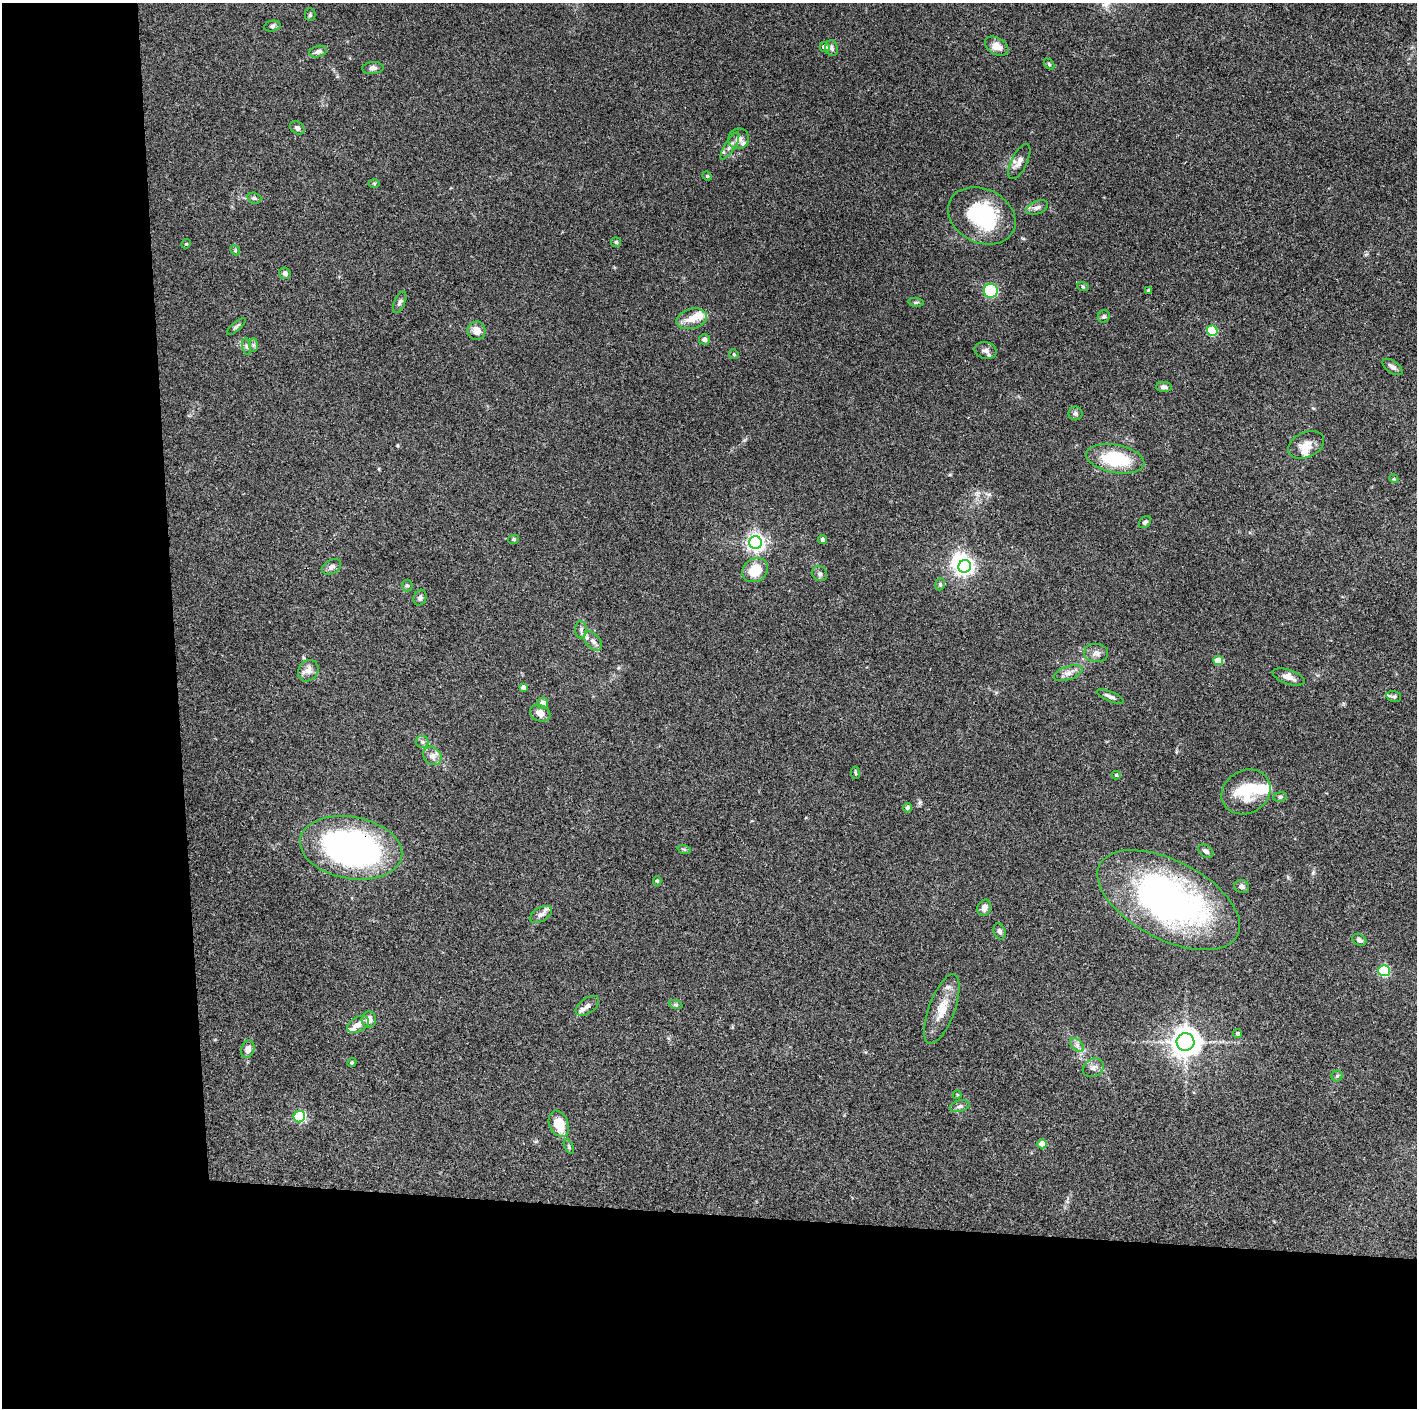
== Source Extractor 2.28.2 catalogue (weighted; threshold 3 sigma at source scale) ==
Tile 7 of 3 x 3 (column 1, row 3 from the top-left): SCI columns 1-1415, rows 2-1407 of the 4244 x 4223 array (HDU 1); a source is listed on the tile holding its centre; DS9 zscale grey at full resolution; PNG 1419 x 1410 px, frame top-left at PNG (2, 3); each listed source drawn as its Kron ellipse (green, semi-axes under 4 px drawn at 4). Shown black and unused: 24% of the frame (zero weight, under 3 of 4 exposures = <1% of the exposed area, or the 3 px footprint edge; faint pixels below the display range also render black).
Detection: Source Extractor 2.28.2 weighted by HDU 2 'WHT'; one run over the whole footprint, this tile lists its part. Background 0.0731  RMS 0.0055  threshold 0.0249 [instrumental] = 3 sigma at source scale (4.5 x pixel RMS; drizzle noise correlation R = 1.50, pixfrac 1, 0.05/0.05 arcsec/px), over >= 5 px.
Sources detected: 110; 2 inside a brighter object's white glare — neither listed nor drawn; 7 inside a brighter listed object's ellipse — not listed separately; the other 101 listed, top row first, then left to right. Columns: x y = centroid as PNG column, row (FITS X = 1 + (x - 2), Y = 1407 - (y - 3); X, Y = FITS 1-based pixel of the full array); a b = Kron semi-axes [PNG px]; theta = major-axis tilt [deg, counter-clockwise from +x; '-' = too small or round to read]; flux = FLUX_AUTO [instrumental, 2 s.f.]
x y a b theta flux
310 15 6 5 - 0.95
272 26 8 5 11 1.2
997 46 13 8 -31 5.3
825 47 5 5 - 3.5
832 48 8 6 -75 1.5
318 52 9 5 17 2.1
1049 64 6 4 -46 0.74
373 68 10 6 4 1.9
297 128 8 6 -34 1.7
738 139 10 10 - 3.8
730 146 15 5 58 2.8
1019 162 19 8 64 3.6
707 176 5 4 - 0.63
374 183 5 3 - 0.61
254 198 7 5 -16 1.1
1037 207 11 6 22 2.1
982 216 35 27 -26 45
616 242 5 5 - 0.81
186 244 5 4 - 0.57
235 250 5 4 - 0.7
285 273 6 5 - 1.7
1083 287 6 4 -20 0.64
1149 290 3 3 - 0.88
991 291 7 7 - 40
400 302 11 5 65 1.5
916 302 8 4 -8 0.9
1104 316 6 5 - 1.1
692 319 16 10 14 6.7
236 327 12 3 41 1.1
476 331 9 9 - 4.3
1212 331 5 5 - 36
704 339 5 5 - 1.9
253 345 7 4 90 0.99
247 346 8 4 -81 1.2
986 350 11 8 -14 2.7
734 354 5 4 - 0.65
1393 367 11 6 -34 1.9
1164 387 8 5 -2 1.9
1075 413 7 7 - 1.3
1306 445 19 12 25 6
1115 459 29 14 -10 29
1394 479 4 3 - 0.48
1145 522 7 5 46 1.2
514 539 5 4 - 0.8
823 539 4 4 - 1.3
755 543 6 6 - 230
965 566 6 6 - 210
331 567 10 7 31 2.3
755 570 14 11 35 13
820 574 8 7 - 1.4
940 584 6 4 70 0.84
407 585 6 5 - 0.97
420 598 8 6 65 1.5
581 630 9 5 89 1.6
593 641 11 7 -49 2.4
1096 653 12 9 -7 2.9
1218 660 5 4 - 11
308 671 11 9 52 4.3
1068 673 15 6 19 3.1
1289 677 17 7 -18 3.8
523 687 4 4 - 2.4
1110 696 14 5 -22 2
1394 697 7 5 -15 1.2
543 703 5 5 - 3.8
540 713 10 8 -25 3.7
422 742 6 6 - 1.2
432 756 10 8 -45 3
855 773 6 3 -81 0.64
1116 775 4 4 - 0.81
1246 792 25 21 30 20
1280 797 7 4 9 1
907 808 4 4 - 1.5
351 848 51 31 -10 170
684 849 7 4 -19 0.86
1206 851 8 5 -34 1.6
657 881 4 4 - 0.88
1242 886 7 6 - 1.9
1169 900 77 39 -27 190
984 908 8 6 67 3
541 914 12 7 31 2.8
1000 931 8 5 -72 1.5
1359 940 7 5 -29 1.8
1384 971 5 5 - 54
676 1005 7 4 -19 0.89
587 1006 13 7 35 2.9
942 1009 37 13 70 11
369 1020 8 7 - 3.8
358 1024 12 7 30 3.4
1237 1034 4 4 - 1.2
1185 1042 9 9 - 670
1077 1045 8 5 -45 1.8
248 1049 9 6 73 3.5
352 1063 5 4 - 0.62
1093 1068 11 8 29 2.9
1337 1076 5 5 - 0.93
957 1095 4 4 - 0.54
960 1106 10 5 13 1.6
299 1117 6 5 - 55
559 1124 14 9 -67 13
1042 1144 5 4 - 8.4
569 1147 8 4 -65 0.85
Overlapping masked pixels (flux is a lower limit): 2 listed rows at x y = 351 848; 1169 900